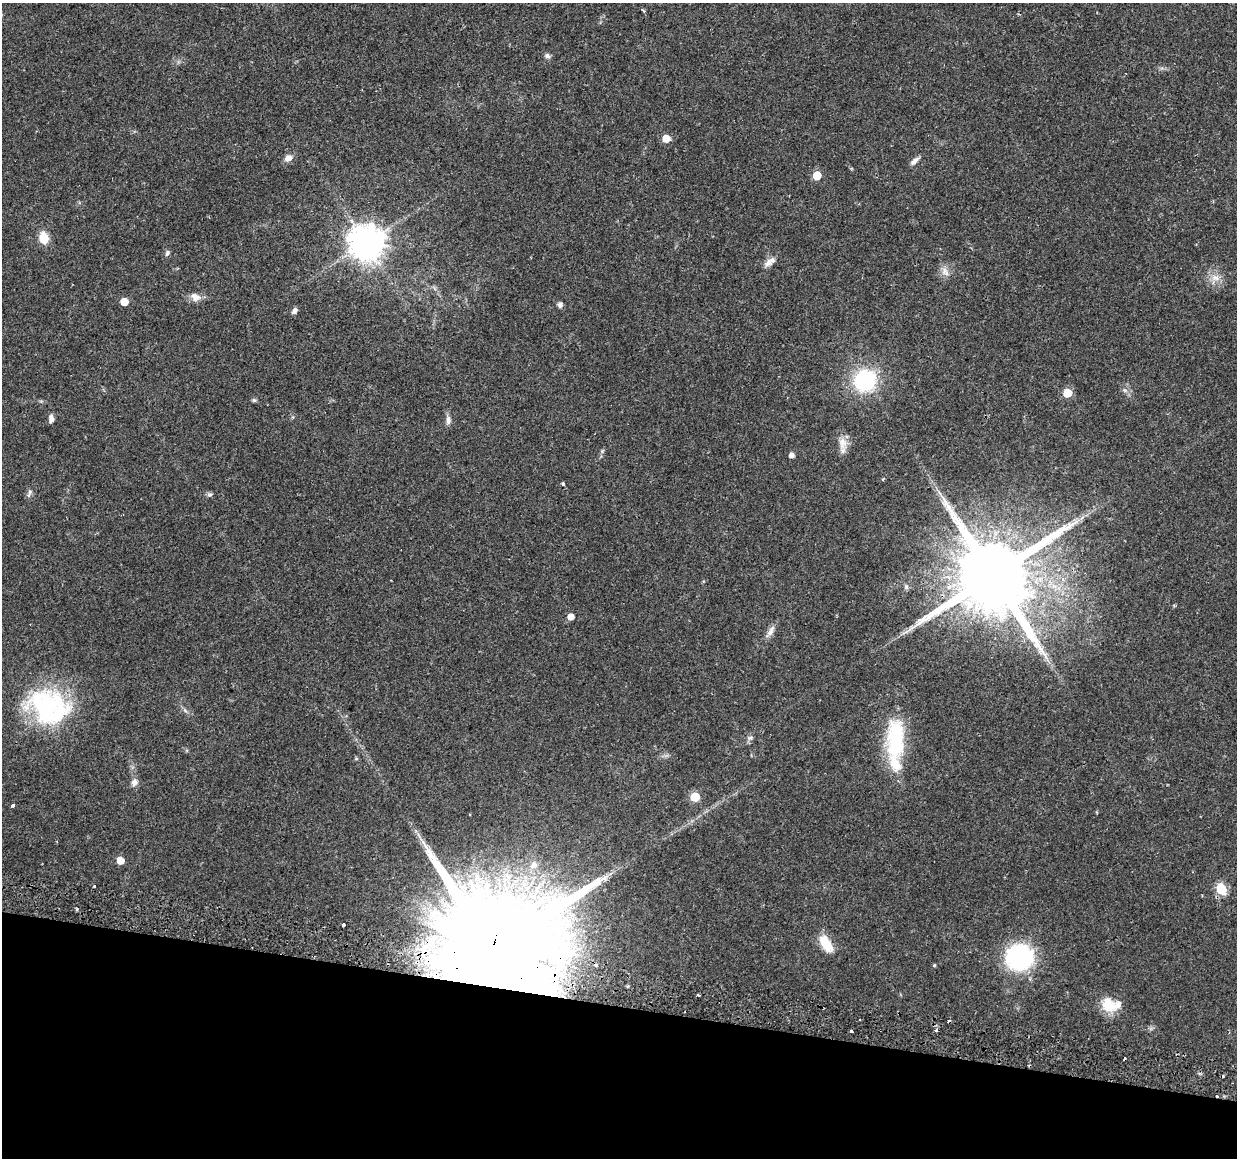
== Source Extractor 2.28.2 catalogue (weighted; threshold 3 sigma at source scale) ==
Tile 15 of 4 x 4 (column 3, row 4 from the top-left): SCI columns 2536-3770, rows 288-1443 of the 5079 x 5259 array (HDU 1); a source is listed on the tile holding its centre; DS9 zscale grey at full resolution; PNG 1239 x 1160 px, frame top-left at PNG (2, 3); no overlay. Shown black and unused: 13% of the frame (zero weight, under 2 of 3 exposures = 5% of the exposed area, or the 3 px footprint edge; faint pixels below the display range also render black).
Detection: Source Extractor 2.28.2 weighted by HDU 2 'WHT'; one run over the whole footprint, this tile lists its part. Background 0.0172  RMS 0.0026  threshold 0.0119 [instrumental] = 3 sigma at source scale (4.5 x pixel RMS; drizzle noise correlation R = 1.50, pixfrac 1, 0.0396/0.0396 arcsec/px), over >= 5 px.
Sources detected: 58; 4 cosmic-ray / hot-pixel residue — not listed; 3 inside a brighter listed object's ellipse — not listed separately; the other 51 listed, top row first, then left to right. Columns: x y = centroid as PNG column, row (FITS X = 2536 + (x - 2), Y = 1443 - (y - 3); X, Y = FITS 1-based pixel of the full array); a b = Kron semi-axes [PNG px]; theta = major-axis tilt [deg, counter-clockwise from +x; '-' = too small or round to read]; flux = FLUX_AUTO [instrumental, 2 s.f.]
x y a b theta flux
547 56 8 6 -20 0.75
666 138 6 5 - 4.1
288 158 10 8 28 1.7
914 161 13 5 42 1.2
817 175 5 5 - 7.5
43 238 10 8 -77 5.9
366 243 10 10 - 540
167 253 8 5 63 0.67
769 262 13 8 47 1.8
945 272 15 8 -60 1.8
1215 278 12 9 -3 2.2
195 297 16 9 -17 2
124 301 5 5 - 4.1
560 305 6 6 - 0.86
294 311 8 5 61 0.93
865 380 19 18 - 25
1124 390 6 4 -70 0.47
1067 393 5 5 - 6.8
254 400 6 5 - 0.47
51 419 10 6 86 1.1
448 420 12 6 86 1.2
842 443 19 11 -83 2.7
792 455 5 4 - 1.3
883 479 4 3 - 0.3
563 484 4 4 - 0.56
29 493 14 4 68 0.69
209 494 8 5 -5 0.57
993 575 22 20 76 4200
906 587 7 6 - 0.64
571 617 5 5 - 2.3
770 631 18 7 58 1.7
46 706 46 44 1 35
750 738 9 6 20 0.77
896 739 55 22 88 20
134 782 10 8 70 1.3
695 797 6 5 - 10
13 805 4 3 - 0.5
120 860 5 5 - 3.9
534 865 10 8 47 2.2
94 886 3 3 - 0.45
1221 889 6 6 - 16
76 909 4 3 - 0.5
343 925 3 3 - 3.3
826 943 20 9 -58 6.7
492 954 36 26 75 12000
1019 957 23 21 -3 40
934 965 4 4 - 0.36
698 995 3 3 - 0.59
1108 1005 21 16 -38 6.1
936 1030 3 3 - 1.2
851 1031 3 3 - 1.3
Overlapping masked pixels (flux is a lower limit): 2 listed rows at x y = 993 575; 492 954